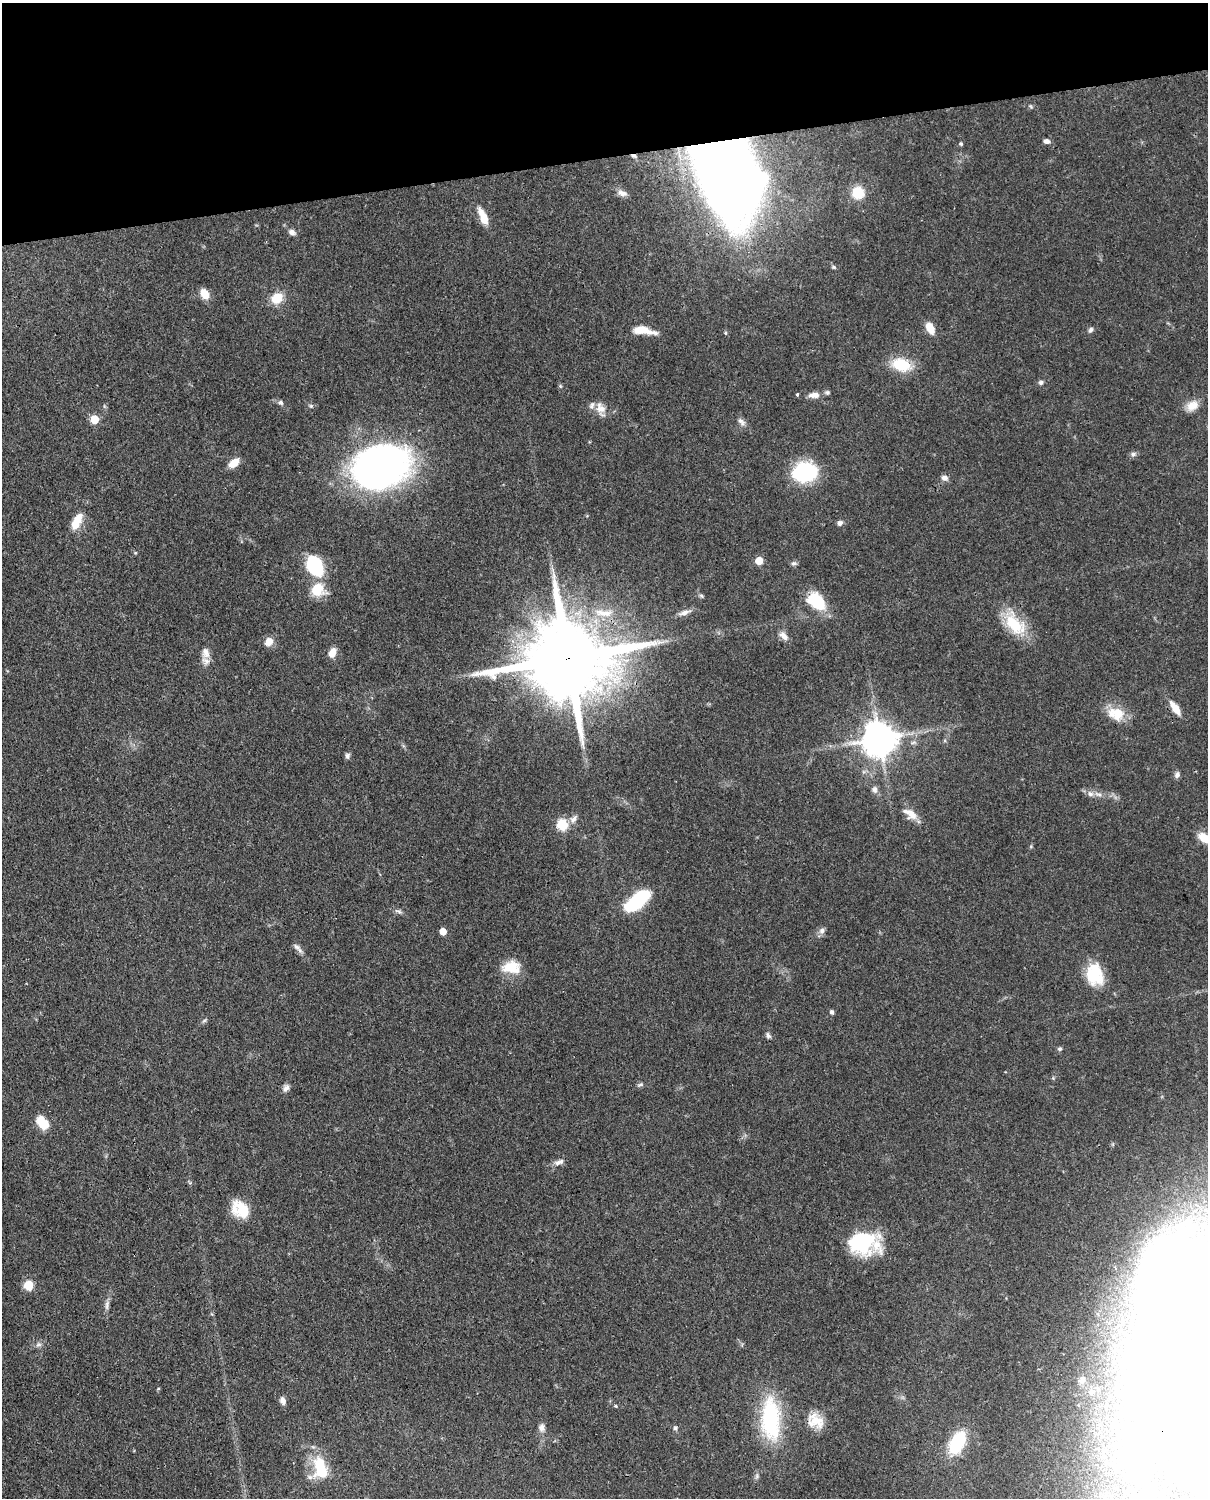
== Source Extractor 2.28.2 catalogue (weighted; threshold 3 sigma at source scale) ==
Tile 3 of 4 x 3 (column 3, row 1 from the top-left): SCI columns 2499-3704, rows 3259-4754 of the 4999 x 4907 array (HDU 1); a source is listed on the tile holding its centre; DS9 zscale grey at full resolution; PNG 1210 x 1500 px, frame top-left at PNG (2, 3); no overlay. Shown black and unused: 10% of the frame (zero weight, under 3 of 4 exposures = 7% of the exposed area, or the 3 px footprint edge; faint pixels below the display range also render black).
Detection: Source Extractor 2.28.2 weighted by HDU 2 'WHT'; one run over the whole footprint, this tile lists its part. Background 0.0857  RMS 0.0039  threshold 0.0174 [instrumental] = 3 sigma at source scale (4.5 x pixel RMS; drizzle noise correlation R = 1.50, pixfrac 1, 0.05/0.05 arcsec/px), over >= 5 px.
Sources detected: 112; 16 inside a brighter object's white glare — not listed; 5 inside a brighter listed object's ellipse — not listed separately; the other 91 listed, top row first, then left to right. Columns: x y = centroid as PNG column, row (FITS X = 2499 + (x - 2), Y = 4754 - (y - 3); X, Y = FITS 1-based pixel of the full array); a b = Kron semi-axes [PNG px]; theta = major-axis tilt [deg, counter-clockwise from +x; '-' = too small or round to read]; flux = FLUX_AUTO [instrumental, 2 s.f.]
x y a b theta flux
1031 107 6 4 -20 0.54
1046 141 6 5 - 1.7
961 144 5 4 - 0.67
633 156 7 4 -16 0.91
724 168 64 35 -70 670
622 193 13 7 -19 2
858 193 12 11 - 10
483 217 19 7 -67 6.6
292 232 9 7 -29 1.7
834 267 7 5 -31 0.78
205 294 11 7 -59 5.8
277 298 11 9 39 8.5
930 328 13 8 -64 5.2
640 330 18 9 1 5.7
1091 330 7 5 58 1
725 333 5 4 - 0.49
901 365 21 13 -16 14
1041 382 6 6 - 1
560 386 6 3 -72 0.52
827 392 7 5 -23 0.83
797 394 4 3 - 0.46
814 395 13 6 3 3.1
281 403 7 6 - 1
311 406 6 5 - 0.68
1192 406 16 12 35 4.6
600 408 16 12 -59 4
94 419 5 5 - 12
742 422 12 7 -46 1.8
1133 454 8 6 1 1
234 463 11 7 38 5
380 466 51 36 19 200
805 472 16 12 6 56
944 478 9 7 -12 1.8
77 521 22 10 63 6.9
840 523 7 5 38 1.4
759 561 5 5 - 9.2
793 563 7 6 - 0.95
315 566 17 11 -63 35
318 589 15 14 - 10
701 596 7 5 -31 0.66
816 601 21 14 -43 16
603 613 32 10 -7 9.7
684 613 16 6 16 2.4
1015 624 36 19 -50 16
784 636 13 7 -44 2.5
269 642 12 9 52 3.5
205 653 16 11 -81 3.8
332 653 10 7 60 4
568 658 31 19 7 7900
1175 708 19 7 -55 5
1116 714 22 16 -13 9.1
880 739 10 10 - 870
347 756 8 6 -89 1
1177 775 8 6 66 1.3
874 789 10 8 -78 1.6
1090 794 10 7 -28 1.9
912 815 14 13 - 4.5
574 819 12 7 53 2.1
562 825 6 6 - 31
1205 838 16 10 -13 6.6
637 900 27 12 41 31
398 911 11 4 -9 1
443 931 5 5 - 6.1
822 931 9 7 73 1.6
297 947 12 6 -36 1.7
511 967 23 15 0 8.8
1095 974 25 19 -78 15
832 1012 5 4 - 1
204 1021 7 4 20 0.62
768 1035 9 5 -57 1.1
1060 1049 6 5 - 0.72
640 1085 9 5 18 0.85
286 1088 11 7 55 1.7
42 1123 15 10 -51 8
558 1163 10 7 20 1.8
241 1209 21 15 -42 11
861 1242 29 21 1 33
29 1285 6 5 - 18
107 1305 15 5 84 1.8
1159 1305 87 48 -67 99
38 1344 8 6 1 1.3
1082 1379 11 7 72 1.4
158 1389 5 3 - 0.36
283 1400 9 6 -69 1.9
616 1406 5 3 - 0.37
771 1419 57 23 -87 36
815 1421 23 17 -35 7.6
541 1427 10 8 -88 2
675 1428 7 6 - 0.91
957 1442 17 10 62 31
320 1468 29 17 -77 15
Overlapping masked pixels (flux is a lower limit): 3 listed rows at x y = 633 156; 724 168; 568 658
Isophote crosses this tile's border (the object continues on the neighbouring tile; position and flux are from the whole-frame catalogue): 2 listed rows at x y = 1205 838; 1159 1305